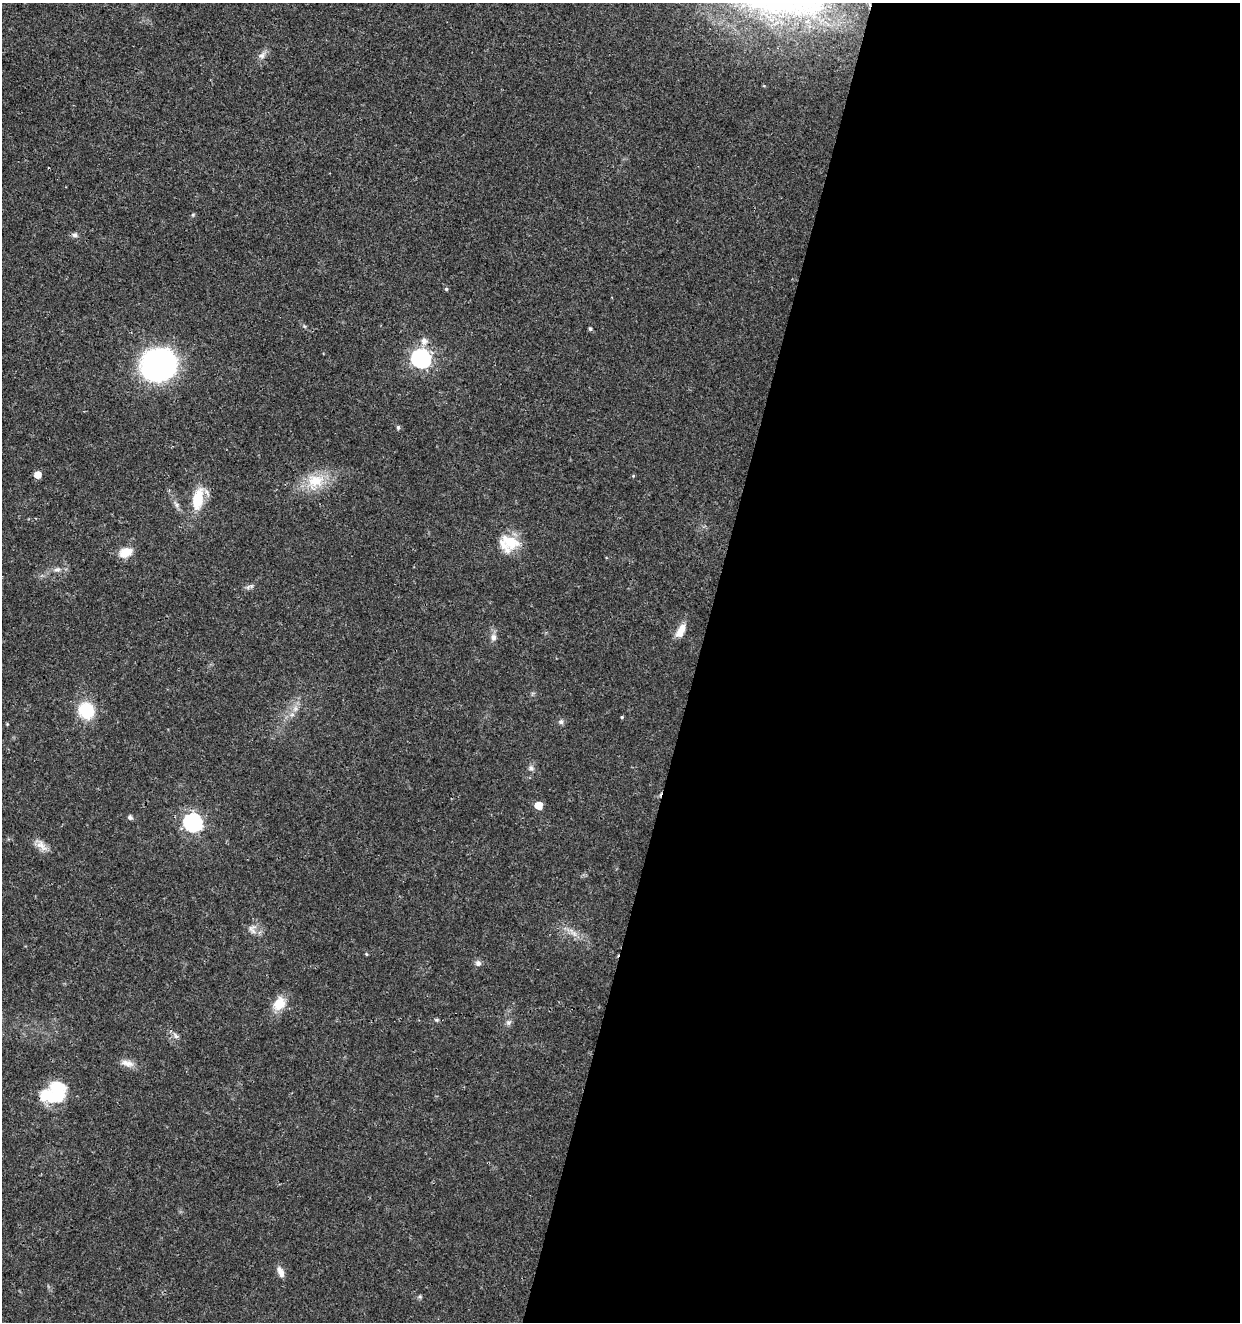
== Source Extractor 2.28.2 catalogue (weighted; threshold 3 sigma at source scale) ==
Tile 12 of 4 x 4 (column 4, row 3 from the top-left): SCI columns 4002-5239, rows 1326-2645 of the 5463 x 5297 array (HDU 1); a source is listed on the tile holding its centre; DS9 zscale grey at full resolution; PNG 1242 x 1324 px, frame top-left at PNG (2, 3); no overlay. Shown black and unused: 44% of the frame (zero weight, under 3 of 4 exposures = <1% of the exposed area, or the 3 px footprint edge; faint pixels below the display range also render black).
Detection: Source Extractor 2.28.2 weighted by HDU 2 'WHT'; one run over the whole footprint, this tile lists its part. Background 0.018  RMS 0.002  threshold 0.00906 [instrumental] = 3 sigma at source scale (4.5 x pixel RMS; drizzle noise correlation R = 1.50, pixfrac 1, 0.0396/0.0396 arcsec/px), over >= 5 px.
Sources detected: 44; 2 inside a brighter object's white glare — not listed; the other 42 listed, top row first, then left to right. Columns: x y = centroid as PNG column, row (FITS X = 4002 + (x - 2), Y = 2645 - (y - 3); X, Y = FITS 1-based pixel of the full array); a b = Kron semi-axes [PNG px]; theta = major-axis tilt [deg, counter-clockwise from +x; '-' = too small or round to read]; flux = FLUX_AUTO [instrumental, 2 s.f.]
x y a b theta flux
262 55 12 8 39 1.1
193 215 5 3 - 0.21
75 235 8 6 -11 0.6
446 289 5 5 - 0.32
590 329 5 4 - 0.32
424 341 8 7 - 1.3
421 358 8 7 - 76
158 364 26 24 28 68
398 427 5 4 - 0.5
38 475 5 5 - 2.3
633 476 5 4 - 0.2
315 481 26 20 23 6.4
198 499 25 11 79 6.4
177 505 8 6 -88 0.61
509 543 23 18 2 6
126 552 16 11 21 3
57 569 10 5 6 0.81
251 586 7 4 18 0.41
681 631 20 9 62 2.5
493 637 10 8 -82 0.96
295 708 10 6 63 1.1
86 710 13 12 - 10
622 717 4 4 - 0.23
561 722 7 6 - 0.55
7 724 4 3 - 0.18
531 768 8 7 - 0.66
538 805 5 5 - 4.1
130 817 7 6 - 0.46
193 822 8 7 - 65
41 845 19 9 -48 1.8
252 929 15 11 -84 1.6
573 933 17 6 -46 1.4
366 954 4 4 - 0.23
478 963 7 7 - 0.75
279 1004 15 11 59 4.1
437 1020 6 5 - 0.32
508 1022 8 7 - 0.61
176 1036 10 5 -54 0.63
127 1063 19 8 -15 1.6
58 1094 31 16 -86 8.2
281 1272 14 7 -67 1.3
420 1297 6 5 - 0.34